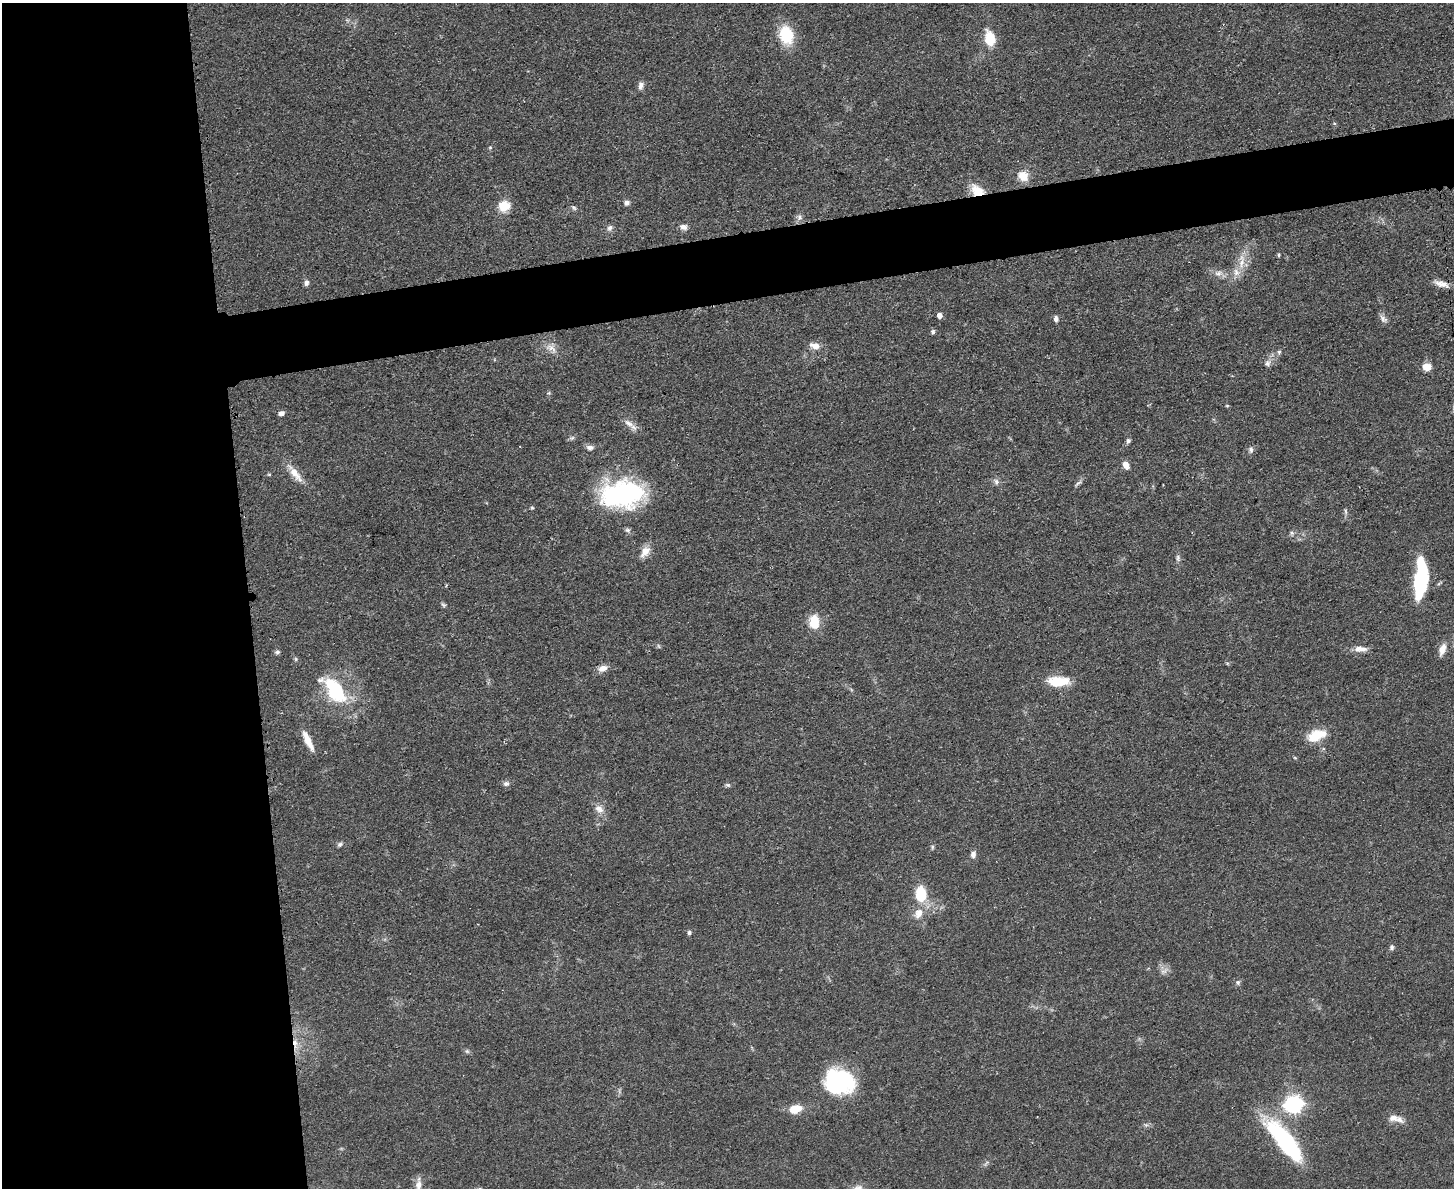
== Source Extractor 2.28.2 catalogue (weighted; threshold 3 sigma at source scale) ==
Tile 7 of 3 x 4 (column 1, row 3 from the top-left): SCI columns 141-1592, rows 1199-2384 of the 4747 x 4767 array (HDU 1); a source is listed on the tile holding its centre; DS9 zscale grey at full resolution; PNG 1456 x 1190 px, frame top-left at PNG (2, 3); no overlay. Shown black and unused: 22% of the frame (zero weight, under 3 of 4 exposures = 2% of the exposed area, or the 3 px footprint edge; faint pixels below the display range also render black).
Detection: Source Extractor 2.28.2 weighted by HDU 2 'WHT'; one run over the whole footprint, this tile lists its part. Background 0.0462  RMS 0.0051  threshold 0.023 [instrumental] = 3 sigma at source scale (4.5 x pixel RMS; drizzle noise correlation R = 1.50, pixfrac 1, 0.05/0.05 arcsec/px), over >= 5 px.
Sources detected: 82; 1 inside a brighter object's white glare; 1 cosmic-ray / hot-pixel residue — not listed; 4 inside a brighter listed object's ellipse — not listed separately; the other 76 listed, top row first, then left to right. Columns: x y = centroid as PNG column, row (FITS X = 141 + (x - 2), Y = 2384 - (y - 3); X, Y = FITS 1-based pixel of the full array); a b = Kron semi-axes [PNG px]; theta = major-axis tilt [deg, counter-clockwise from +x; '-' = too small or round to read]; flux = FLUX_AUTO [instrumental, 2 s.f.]
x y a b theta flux
786 35 15 11 -74 23
990 38 17 11 -73 11
641 85 10 7 68 2.1
490 147 6 4 0 0.55
1023 176 10 9 - 7.7
977 190 18 12 -33 8.6
627 202 7 6 - 1.7
504 206 13 13 - 8.5
574 208 7 4 -45 0.88
799 217 9 6 -67 1.7
683 227 9 7 -6 2.5
610 228 8 6 58 1.8
1279 255 4 4 - 0.7
1241 263 17 8 78 6.1
1218 273 11 8 12 2.8
306 283 8 6 77 1.7
1441 284 18 8 -13 4.1
939 315 5 5 - 3.3
1056 319 6 5 - 1.9
1383 319 13 7 -49 2.1
933 332 6 5 - 1.2
815 346 15 8 -13 4
551 348 17 9 -36 4
1279 352 5 5 - 0.95
1268 363 9 7 73 2
1427 367 8 7 - 6.6
1227 406 6 3 -19 0.49
281 413 7 5 14 2
629 423 16 7 -34 3.6
572 438 8 4 44 1
1128 441 6 5 - 1.3
590 447 9 6 -3 2
1251 450 8 6 -69 1.4
1126 465 8 6 -67 3.6
295 474 31 9 -51 7.3
269 475 5 3 - 0.56
996 481 8 6 -73 1.6
1078 483 11 4 39 1.3
616 495 46 29 20 54
532 508 5 4 - 0.63
1346 511 8 4 -81 0.94
628 530 7 5 0 1.2
1292 533 6 5 - 0.93
645 552 16 9 53 5
1178 558 11 5 -83 1.5
1421 579 42 13 85 39
443 605 7 5 -36 0.89
814 622 17 11 -87 10
1360 649 17 7 -1 4
1442 649 16 8 72 4
277 652 6 6 - 1.1
603 668 12 8 19 3.6
1058 682 18 8 2 19
334 689 39 19 -51 35
1315 736 19 14 32 11
308 741 24 7 -65 6.9
1295 758 5 3 - 0.5
506 784 8 6 -11 1.6
728 785 7 5 -25 0.91
599 809 13 9 -35 3.8
340 844 7 6 - 1.2
932 847 6 5 - 0.8
973 854 8 6 79 2.1
921 894 16 10 -88 17
919 913 15 11 65 6.2
689 932 5 5 - 1.1
1392 948 7 6 - 1.2
1164 971 10 6 8 2
1238 982 6 6 - 1.2
467 1051 6 5 - 0.89
839 1081 28 22 -8 58
1293 1104 7 7 - 200
795 1109 14 9 14 8.2
1393 1118 13 9 4 3.5
1284 1140 55 16 -51 59
418 1185 16 8 85 4.5
Overlapping masked pixels (flux is a lower limit): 1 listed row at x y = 977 190
Isophote crosses this tile's border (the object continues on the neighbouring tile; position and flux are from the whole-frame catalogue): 1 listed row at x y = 418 1185